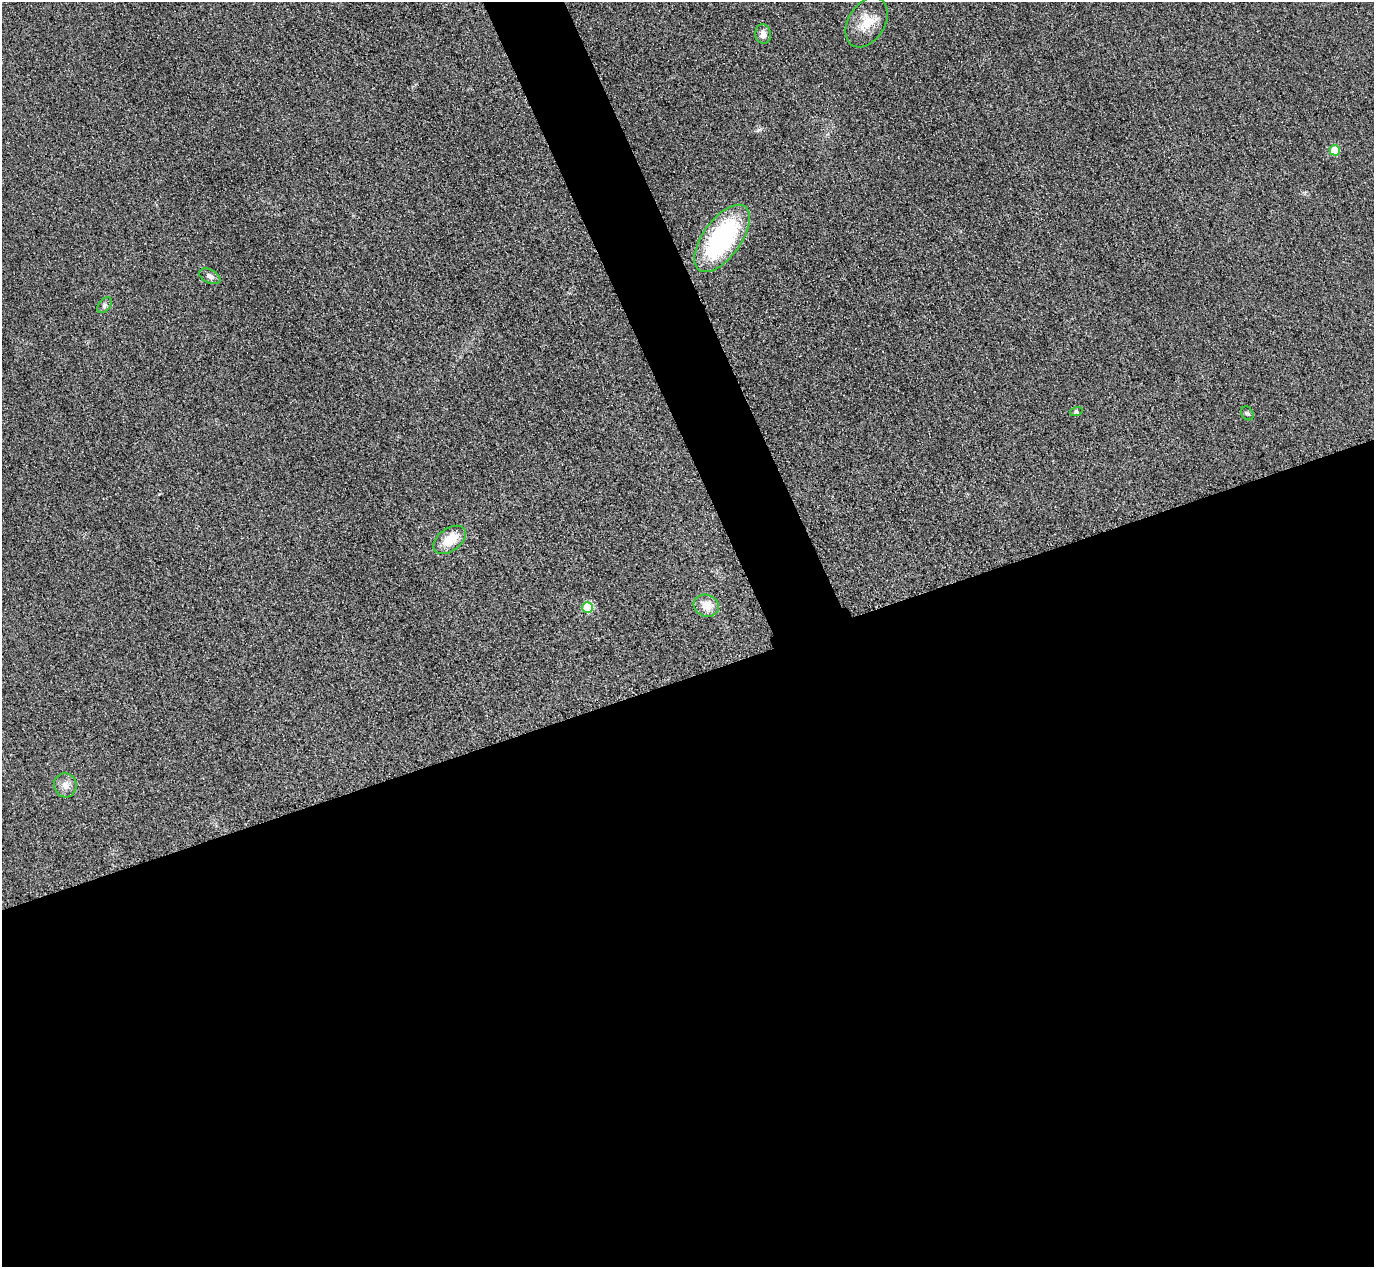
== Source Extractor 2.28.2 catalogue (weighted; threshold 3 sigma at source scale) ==
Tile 15 of 4 x 4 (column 3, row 4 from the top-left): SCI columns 2773-4144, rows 303-1567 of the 5546 x 5533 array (HDU 1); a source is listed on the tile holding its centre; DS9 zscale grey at full resolution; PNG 1376 x 1269 px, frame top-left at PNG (2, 2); each listed source drawn as its Kron ellipse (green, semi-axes under 4 px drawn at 4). Shown black and unused: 50% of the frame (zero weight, under 3 of 4 exposures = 3% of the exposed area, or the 3 px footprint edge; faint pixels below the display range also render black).
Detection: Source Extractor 2.28.2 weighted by HDU 2 'WHT'; one run over the whole footprint, this tile lists its part. Background 0.139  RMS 0.019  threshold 0.0852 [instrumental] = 3 sigma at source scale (4.5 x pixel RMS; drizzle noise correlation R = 1.50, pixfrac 1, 0.05/0.05 arcsec/px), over >= 5 px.
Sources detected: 12; all 12 listed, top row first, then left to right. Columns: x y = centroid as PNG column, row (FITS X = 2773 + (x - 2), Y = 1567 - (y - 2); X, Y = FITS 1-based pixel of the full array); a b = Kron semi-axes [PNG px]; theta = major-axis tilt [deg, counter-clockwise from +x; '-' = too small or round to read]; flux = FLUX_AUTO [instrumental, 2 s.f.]
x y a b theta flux
867 22 27 18 58 42
763 34 10 7 -84 13
1335 150 5 5 - 52
722 238 39 19 54 270
210 276 11 6 -27 7.5
105 305 9 5 49 4.8
1076 412 6 4 18 2.9
1247 413 7 6 - 3.9
450 540 18 11 36 43
706 606 13 10 -18 28
587 608 5 5 - 88
65 785 12 11 - 14